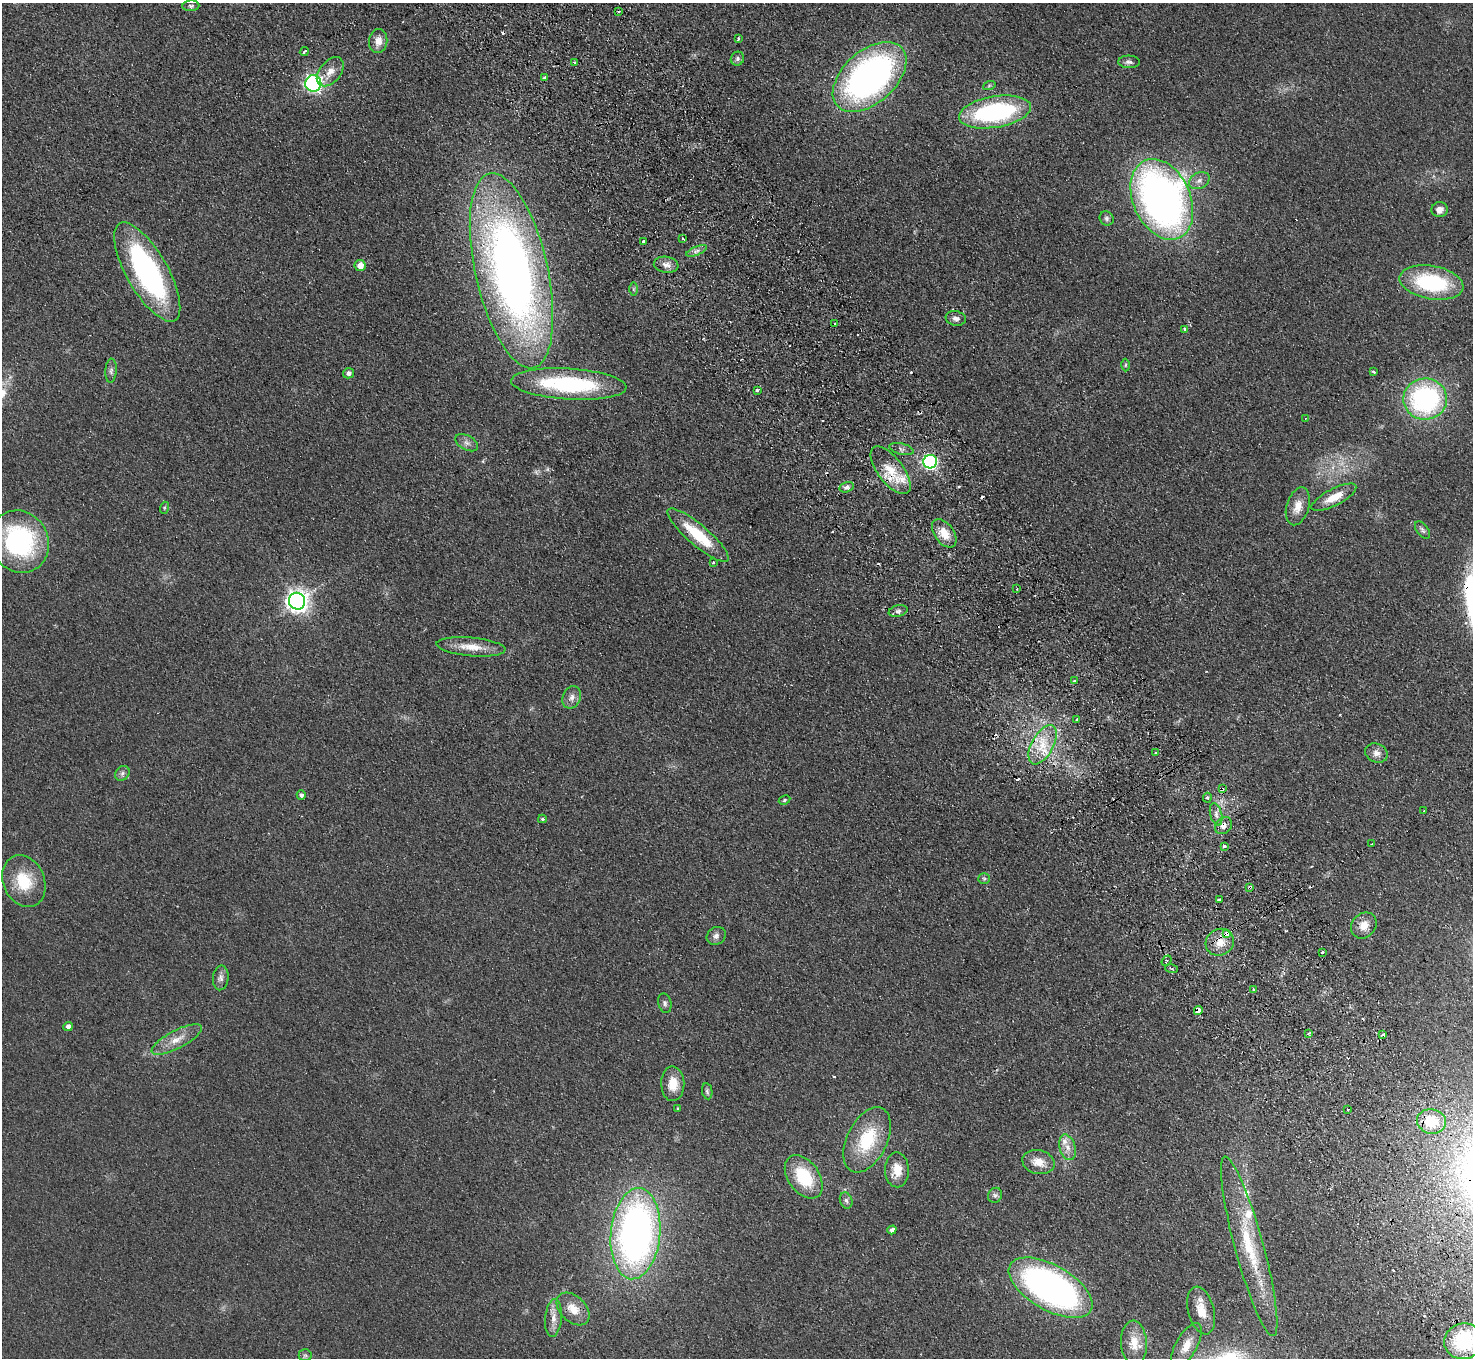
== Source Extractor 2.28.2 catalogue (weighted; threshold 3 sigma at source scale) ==
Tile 6 of 4 x 4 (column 2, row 2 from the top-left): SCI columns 1522-2992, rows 2907-4262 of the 5984 x 5950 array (HDU 1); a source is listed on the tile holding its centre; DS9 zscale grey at full resolution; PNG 1475 x 1360 px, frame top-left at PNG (2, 3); each listed source drawn as its Kron ellipse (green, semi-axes under 4 px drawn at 4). Shown black and unused: <1% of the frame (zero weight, under 2 of 3 exposures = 3% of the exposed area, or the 3 px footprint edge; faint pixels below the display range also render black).
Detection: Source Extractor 2.28.2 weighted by HDU 2 'WHT'; one run over the whole footprint, this tile lists its part. Background 0.0733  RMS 0.01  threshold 0.0457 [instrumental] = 3 sigma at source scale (4.5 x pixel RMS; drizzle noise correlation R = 1.50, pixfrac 1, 0.05/0.05 arcsec/px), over >= 5 px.
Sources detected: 133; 14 cosmic-ray / hot-pixel residue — neither listed nor drawn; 5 inside a brighter listed object's ellipse — not listed separately; the other 114 listed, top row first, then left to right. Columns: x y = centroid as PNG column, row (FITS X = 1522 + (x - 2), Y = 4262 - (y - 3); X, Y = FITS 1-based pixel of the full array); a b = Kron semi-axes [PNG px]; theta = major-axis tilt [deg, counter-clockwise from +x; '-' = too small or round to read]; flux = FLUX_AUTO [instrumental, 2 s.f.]
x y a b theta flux
191 6 8 5 4 2.3
619 12 3 2 - 1.6
738 38 3 3 - 4.4
378 41 12 9 81 8.8
304 52 5 3 - 6.4
737 59 7 6 - 2.8
575 62 3 3 - 2.7
1129 62 11 6 -1 3.5
330 72 17 10 50 11
870 77 43 26 42 360
545 78 3 3 - 6.1
313 83 8 8 - 260
989 86 6 4 20 1.3
995 112 36 15 9 150
1199 181 11 8 27 5.7
1162 199 42 28 -66 550
1439 210 8 7 - 6.3
1107 218 7 6 - 2.5
683 239 3 2 - 1.5
644 241 3 3 - 5.7
697 251 11 4 23 3.5
360 265 5 5 - 9.9
666 265 12 8 -9 6.6
511 271 100 36 -77 700
147 272 56 20 -60 220
1431 282 32 16 -10 87
633 289 7 4 -90 1.6
956 318 10 7 -10 4.2
835 324 3 2 - 1.6
1185 329 4 3 - 6.4
1125 365 6 4 89 1.4
111 371 12 5 87 3.3
1374 372 3 3 - 2.5
348 373 5 5 - 3.4
569 384 58 15 -3 110
757 390 4 3 - 4.5
1425 399 22 20 -2 170
1306 418 3 2 - 0.83
467 443 12 7 -29 4.7
901 449 12 5 -14 3.5
930 462 7 7 - 220
891 470 28 13 -53 25
846 487 7 5 15 3
1334 497 25 8 27 17
1298 506 19 11 73 12
164 508 6 4 72 1.3
1422 530 10 5 -53 2.7
944 533 16 9 -54 16
698 535 39 10 -41 44
19 542 32 29 -60 160
713 562 3 3 - 2.7
1017 589 3 3 - 1.2
297 601 8 8 - 660
898 611 9 5 15 3.1
471 647 34 9 -5 18
1074 681 4 3 - 2.9
572 697 12 9 68 5.8
1077 719 3 3 - 2.8
1043 745 21 11 61 23
1156 753 3 3 - 1.9
1376 753 11 9 -24 6.2
122 773 8 6 48 2.9
1222 789 4 3 - 1.7
301 795 5 4 - 2.9
1207 798 5 4 - 1.8
784 800 6 4 29 1.5
1424 811 2 2 - 1.2
1216 814 11 5 -75 4.4
542 819 4 3 - 1.4
1223 826 9 7 44 5.1
1371 844 3 2 - 0.73
1224 846 3 3 - 3.5
984 879 6 5 - 1.6
24 881 27 20 -66 35
1250 887 3 3 - 2.4
1219 900 4 3 - 2.4
1364 925 14 11 49 11
1226 934 4 3 - 17
716 936 10 8 38 4.2
1220 942 14 13 - 13
1322 952 3 2 - 1.5
1167 961 6 3 52 1.7
1172 969 6 3 -19 1.2
221 978 12 7 85 4.8
1254 989 3 3 - 3
665 1003 10 6 -77 2.9
1198 1010 4 3 - 15
68 1026 5 4 - 5
1309 1033 4 2 - 1.7
1383 1035 4 3 - 3.3
177 1039 28 9 28 14
673 1084 17 11 -88 17
707 1091 8 5 -79 2.3
678 1109 4 3 - 1.4
1348 1109 3 3 - 2.1
1431 1121 14 12 -12 31
867 1140 35 20 64 54
1067 1147 13 8 -74 7.1
1038 1162 16 12 -14 12
897 1170 17 12 -88 16
804 1177 24 15 -54 50
995 1195 8 7 - 2.7
846 1200 8 6 -71 3
892 1230 4 4 - 3.7
635 1234 46 24 85 450
1249 1246 93 14 -75 66
1050 1288 46 22 -30 360
573 1309 19 12 -45 16
1201 1311 24 13 -75 18
553 1318 19 8 85 9.6
1464 1341 19 18 - 71
1134 1343 22 13 -87 18
1186 1346 25 10 60 17
305 1355 6 6 - 2.3
Overlapping masked pixels (flux is a lower limit): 7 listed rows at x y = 891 470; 1222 789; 1223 826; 1250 887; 1226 934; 1220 942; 1198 1010
Isophote crosses this tile's border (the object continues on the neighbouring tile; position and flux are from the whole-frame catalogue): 1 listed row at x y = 1464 1341